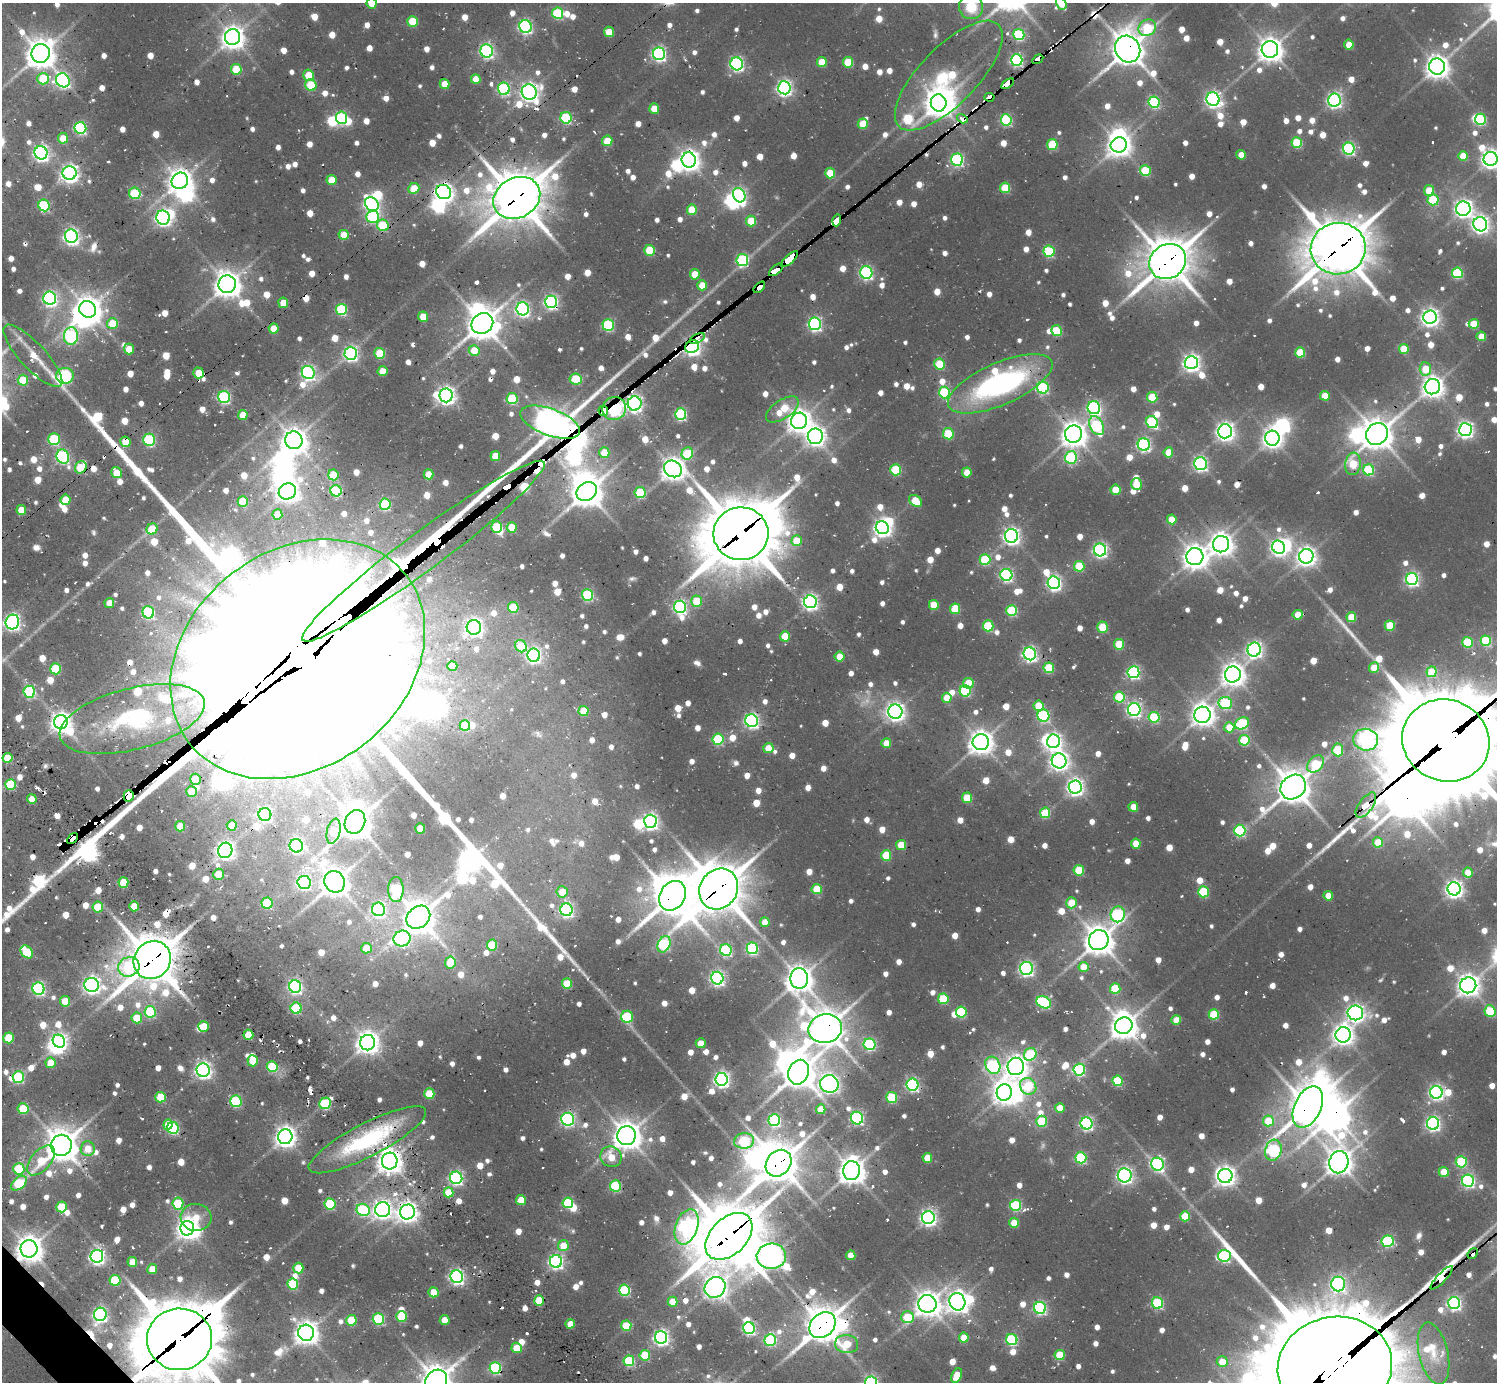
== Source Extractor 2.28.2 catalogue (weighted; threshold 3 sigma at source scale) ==
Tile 7 of 4 x 4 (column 3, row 2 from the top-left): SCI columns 3054-4548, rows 2912-4291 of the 6309 x 6286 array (HDU 1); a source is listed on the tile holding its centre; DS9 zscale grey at full resolution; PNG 1499 x 1384 px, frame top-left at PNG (2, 3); each listed source drawn as its Kron ellipse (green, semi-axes under 4 px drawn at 4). Shown black and unused: <1% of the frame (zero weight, under 2 of 3 exposures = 12% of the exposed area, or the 3 px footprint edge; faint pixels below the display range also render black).
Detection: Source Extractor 2.28.2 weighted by HDU 2 'WHT'; one run over the whole footprint, this tile lists its part. Background 0.0933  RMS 0.01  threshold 0.0457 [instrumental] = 3 sigma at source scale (4.5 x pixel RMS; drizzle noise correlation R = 1.50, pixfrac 1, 0.05/0.05 arcsec/px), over >= 5 px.
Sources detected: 1350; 10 too faint to see at this stretch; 42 inside a brighter object's white glare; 32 cosmic-ray / hot-pixel residue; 3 long thin detections or spike segments (spike, bleed or trail) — neither listed nor drawn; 24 inside a brighter listed object's ellipse — not listed separately; of the other 1239, all 500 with FLUX_AUTO >= 19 (the completeness limit of this list) listed and drawn (739 fainter detections not listed), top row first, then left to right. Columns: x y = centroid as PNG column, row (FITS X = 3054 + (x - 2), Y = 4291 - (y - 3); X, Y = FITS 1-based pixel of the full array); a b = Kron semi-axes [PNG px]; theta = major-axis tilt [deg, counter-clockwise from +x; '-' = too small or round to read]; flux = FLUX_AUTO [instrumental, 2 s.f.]
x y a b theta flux
372 3 5 5 - 26
1061 3 7 5 -60 29
971 7 12 12 - 28
558 13 6 5 - 94
412 21 5 5 - 41
525 26 6 6 - 220
1147 28 9 7 29 60
609 32 5 5 - 25
1019 35 5 5 - 110
233 37 8 7 - 1000
1349 45 5 4 - 23
1128 49 14 12 -57 2000
1270 49 8 8 - 1100
487 51 6 6 - 250
41 53 9 9 - 1600
659 54 6 6 - 270
1038 59 6 3 33 170
1017 60 6 5 - 180
822 62 5 5 - 30
848 62 5 5 - 49
737 64 6 6 - 240
1437 66 8 8 - 960
236 69 5 5 - 46
309 75 5 5 - 36
949 76 71 28 46 110
43 79 6 5 - 49
476 79 5 5 - 19
63 80 7 6 - 270
444 84 5 5 - 22
1007 84 7 4 34 280
311 85 6 5 - 47
784 88 6 6 - 340
504 89 6 6 - 160
529 92 8 7 - 550
989 97 5 4 - 540
1213 99 7 6 - 370
1334 100 6 6 - 330
1154 102 6 5 - 120
939 103 8 8 - 1300
654 109 5 5 - 26
341 118 6 5 - 120
566 118 6 5 - 110
962 119 5 3 - 280
1481 119 6 5 - 83
1006 120 6 5 - 120
863 124 5 5 - 32
80 128 6 5 - 160
63 138 5 5 - 22
607 141 5 5 - 38
1297 143 5 5 - 71
1052 145 5 5 - 57
1119 145 8 7 - 890
1349 149 6 6 - 190
41 153 7 6 - 370
1241 155 5 4 - 19
1463 156 5 5 - 30
1491 159 7 7 - 650
689 160 7 7 - 760
957 160 6 6 - 170
1145 171 5 5 - 56
70 173 7 7 - 530
830 173 5 5 - 42
331 180 5 5 - 30
180 181 8 8 - 1000
414 188 5 5 - 25
1005 188 5 5 - 52
1429 190 5 5 - 27
443 192 7 7 - 530
135 193 6 5 - 66
739 195 7 6 - 260
517 198 24 20 30 3900
1433 200 5 5 - 72
372 204 7 6 - 360
44 205 6 5 - 97
1463 209 7 7 - 490
692 210 5 5 - 36
373 217 6 6 - 100
163 218 7 6 - 320
837 220 6 4 74 470
751 221 5 5 - 38
1480 224 7 7 - 480
383 225 6 5 - 64
344 235 5 5 - 20
71 236 7 6 - 400
1338 249 27 26 - 4200
650 250 5 5 - 53
1049 251 6 5 - 97
789 259 11 4 42 1200
742 260 6 6 - 150
1168 261 19 17 35 3100
776 270 8 4 40 1400
866 273 6 6 - 200
1457 273 5 5 - 92
695 274 5 5 - 27
227 284 9 8 - 1300
702 285 5 5 - 25
759 287 7 3 44 150
50 298 6 6 - 290
551 302 6 6 - 270
283 303 5 5 - 21
88 309 9 8 - 1300
341 309 6 5 - 110
523 309 6 6 - 250
423 317 5 5 - 24
1430 317 7 6 - 540
112 323 5 5 - 32
482 323 11 10 - 1900
815 324 6 6 - 240
1474 324 5 5 - 39
608 325 6 5 - 130
274 328 5 5 - 23
1057 331 5 5 - 51
71 336 9 7 86 160
1481 336 5 5 - 21
697 338 8 3 24 64
692 347 7 6 - 480
129 349 5 5 - 23
1404 349 5 5 - 32
474 350 5 5 - 25
1300 352 5 5 - 43
351 353 6 6 - 290
380 353 5 5 - 58
33 356 41 13 -47 29
1191 363 6 6 - 490
940 364 5 5 - 51
1425 369 7 5 -83 31
382 371 5 5 - 23
308 372 7 6 - 290
198 373 5 5 - 22
65 376 9 8 - 190
576 379 6 5 - 64
23 380 5 5 - 42
1000 384 56 21 23 240
1432 387 7 7 - 810
1043 388 6 6 - 150
945 392 6 5 - 110
446 395 7 6 - 490
1325 396 5 5 - 24
224 397 6 6 - 160
1152 397 5 5 - 48
512 399 5 5 - 82
635 404 7 7 - 400
614 408 12 11 - 640
1094 408 6 6 - 210
782 409 19 9 34 35
603 411 5 4 - 1700
681 414 6 5 - 150
243 415 5 5 - 23
799 421 8 8 - 950
550 422 31 13 -20 1900
1152 422 6 5 - 110
1097 426 10 6 -62 120
1465 430 6 6 - 380
1225 431 7 7 - 550
948 434 5 5 - 56
1073 434 9 8 - 1100
1377 434 11 10 - 1600
815 436 8 7 - 620
1272 438 7 7 - 700
54 439 6 5 - 95
149 440 6 6 - 120
294 440 9 8 - 1300
125 442 5 5 - 32
1144 445 6 6 - 240
1168 452 5 5 - 28
604 453 5 5 - 31
687 453 6 5 - 55
495 456 5 5 - 27
63 457 7 6 - 190
1071 457 6 6 - 120
1201 464 6 6 - 250
1353 464 11 8 83 40
81 467 6 5 - 43
673 469 9 8 - 1000
896 470 5 5 - 69
1368 470 5 5 - 92
967 472 5 5 - 23
116 473 6 5 - 25
428 474 5 5 - 24
333 475 5 5 - 43
1136 484 6 5 - 25
1115 490 5 5 - 29
287 491 9 8 - 740
336 491 6 5 - 110
587 491 11 9 33 1800
640 493 5 5 - 62
66 500 5 5 - 28
243 501 5 5 - 41
915 501 7 5 -39 35
385 504 5 5 - 97
21 510 5 5 - 23
277 514 5 5 - 22
1172 519 5 5 - 26
497 527 6 5 - 55
512 527 5 5 - 31
882 528 7 6 - 480
152 529 6 5 - 40
741 534 27 26 - 6200
1011 536 7 6 - 450
797 541 5 5 - 34
1221 544 8 8 - 950
1279 547 7 6 - 350
1100 550 6 6 - 270
423 551 150 19 36 11000
1306 556 7 7 - 650
1195 557 8 8 - 1100
985 560 5 5 - 72
1079 566 5 5 - 48
1006 575 6 6 - 200
1412 579 6 6 - 260
1054 583 6 6 - 310
587 595 6 5 - 110
697 601 5 5 - 43
810 602 6 6 - 350
109 603 5 5 - 19
934 605 5 5 - 32
513 607 5 5 - 49
680 607 6 6 - 220
955 609 5 5 - 44
1012 610 5 5 - 81
148 612 6 6 - 140
1298 615 5 5 - 25
1351 617 5 5 - 36
12 622 7 6 - 360
988 626 5 5 - 70
1390 626 5 5 - 37
474 627 7 7 - 460
1103 627 5 5 - 42
785 636 5 5 - 33
1486 641 5 5 - 73
1467 642 5 5 - 62
1119 644 5 5 - 48
521 646 6 5 - 41
1254 650 7 6 - 370
1030 654 6 6 - 310
534 655 6 6 - 290
840 657 5 5 - 22
298 659 137 108 37 180000
452 666 5 5 - 30
1049 668 5 5 - 53
1374 668 5 5 - 27
56 669 5 5 - 56
1133 672 6 6 - 200
1432 672 5 5 - 40
1233 674 8 8 - 940
968 683 5 5 - 37
965 691 5 5 - 94
29 692 6 5 - 120
1119 697 5 5 - 69
947 698 5 5 - 23
1225 703 7 6 - 100
1039 706 5 5 - 34
1134 709 6 6 - 300
584 711 5 5 - 30
895 712 7 7 - 590
1202 715 8 8 - 860
1043 716 6 6 - 150
1154 717 5 5 - 84
132 719 74 30 14 160
752 721 6 6 - 290
61 722 7 7 - 710
1242 723 7 5 29 95
465 725 5 5 - 44
1229 727 5 5 - 24
718 739 5 5 - 88
1244 740 5 5 - 67
1366 740 12 11 - 320
1446 740 44 40 -23 22000
1053 741 7 6 - 410
981 742 8 8 - 1100
886 743 5 5 - 19
768 748 5 5 - 23
1338 750 6 5 - 49
7 758 5 5 - 37
1059 761 7 7 - 560
1315 764 10 7 50 54
196 779 5 5 - 39
11 784 5 5 - 63
1075 787 7 6 - 430
1293 787 13 11 42 2000
191 792 5 5 - 34
129 796 5 5 - 2100
967 798 5 5 - 43
32 799 5 4 - 21
1366 805 15 7 54 680
1133 807 5 4 - 21
1045 813 5 5 - 57
265 814 6 6 - 190
650 821 6 6 - 370
355 822 12 10 67 2000
232 825 5 5 - 24
180 826 5 5 - 23
420 828 5 5 - 20
334 831 13 6 77 43
1240 831 6 5 - 130
72 838 6 4 46 1900
1378 842 5 5 - 31
1136 843 5 5 - 27
901 845 5 5 - 30
296 846 7 6 - 240
225 850 8 7 - 560
886 855 5 5 - 49
1079 870 5 5 - 50
1468 872 5 5 - 22
218 874 5 5 - 25
123 882 5 5 - 42
304 882 6 6 - 210
334 882 11 10 - 1500
719 889 21 18 56 3800
817 889 5 5 - 43
1454 889 6 6 - 500
396 890 12 7 -89 110
562 892 5 5 - 23
1203 892 5 5 - 71
672 896 16 12 56 3000
1328 896 5 4 - 20
267 903 5 5 - 66
1071 903 5 5 - 31
134 906 5 5 - 30
98 907 5 5 - 45
378 909 7 6 - 280
566 910 6 6 - 280
1118 914 8 7 - 170
418 917 13 10 42 1900
765 922 5 5 - 19
402 939 8 8 - 210
1099 940 10 9 - 1600
664 944 8 6 64 130
492 945 5 5 - 55
366 948 5 5 - 30
752 948 6 5 - 160
726 950 6 6 - 150
27 952 7 5 -50 60
152 960 20 18 51 3900
450 963 6 5 - 36
129 967 11 9 20 63
1083 967 5 5 - 23
1026 968 6 6 - 250
717 978 6 6 - 290
799 979 10 9 - 1300
567 984 5 5 - 42
92 985 7 7 - 450
1468 985 8 8 - 890
295 987 6 6 - 240
1115 988 5 5 - 49
38 989 6 6 - 210
943 999 5 5 - 58
65 1001 5 5 - 21
1044 1002 7 5 -24 150
296 1008 5 5 - 69
1490 1011 6 5 - 44
150 1012 6 5 - 88
961 1012 5 5 - 79
1355 1013 8 7 - 470
1214 1014 5 5 - 55
627 1017 6 6 - 82
137 1018 5 5 - 30
1176 1020 5 5 - 24
203 1026 5 5 - 31
1124 1026 9 8 - 1300
825 1029 17 14 12 2400
248 1035 5 5 - 35
1343 1035 8 7 - 770
9 1038 5 5 - 53
59 1041 7 6 - 310
367 1043 8 7 - 900
701 1043 5 5 - 21
870 1044 6 6 - 130
1030 1054 6 6 - 82
253 1061 5 5 - 30
50 1063 5 5 - 26
993 1065 9 7 -64 160
1016 1066 8 8 - 790
272 1067 5 5 - 68
203 1070 7 6 - 450
1079 1070 6 6 - 130
799 1072 12 10 68 1800
18 1077 6 5 - 110
722 1079 6 6 - 360
1118 1081 5 5 - 62
829 1084 9 8 - 580
913 1085 6 6 - 200
1028 1086 9 7 -48 56
1004 1092 8 7 - 960
1436 1092 6 6 - 310
429 1094 5 5 - 48
161 1097 5 5 - 46
892 1098 6 5 - 60
236 1101 6 5 - 110
325 1103 6 5 - 92
1308 1107 22 13 65 2300
1060 1108 5 5 - 19
23 1109 5 5 - 44
821 1109 5 5 - 24
857 1118 6 6 - 150
568 1119 6 6 - 220
774 1120 6 6 - 160
1042 1121 5 5 - 64
1268 1121 5 5 - 34
1086 1123 6 6 - 230
1433 1123 6 6 - 280
168 1124 5 4 - 20
173 1128 6 6 - 140
627 1136 9 9 - 1400
285 1137 7 7 - 780
367 1140 65 16 27 130
744 1141 10 8 5 95
61 1145 11 10 - 2100
88 1149 7 7 - 19
1273 1150 10 8 74 190
611 1157 11 10 - 27
927 1158 5 5 - 28
1081 1158 5 5 - 110
41 1160 18 10 49 31
390 1161 8 7 - 1100
1339 1162 11 9 77 1300
1461 1162 5 5 - 85
779 1163 14 12 49 2400
1157 1164 6 6 - 230
19 1169 6 5 - 65
852 1171 9 8 - 1200
1444 1172 5 5 - 28
1125 1175 7 7 - 330
1225 1176 7 7 - 690
456 1178 6 6 - 220
1468 1181 6 6 - 220
19 1183 9 5 42 77
615 1186 5 5 - 91
448 1192 5 5 - 30
521 1200 5 5 - 24
568 1203 5 5 - 74
178 1204 6 5 - 60
330 1204 5 5 - 75
1015 1205 5 5 - 110
61 1207 5 5 - 48
363 1210 7 6 - 130
383 1210 7 7 - 570
407 1212 7 7 - 710
1185 1216 5 5 - 40
196 1217 15 13 -7 24
928 1218 6 6 - 390
1014 1223 5 5 - 22
687 1227 18 11 71 410
187 1228 7 7 - 880
729 1236 28 18 44 6000
1388 1241 6 5 - 130
563 1246 5 5 - 22
29 1249 8 8 - 1300
1473 1253 6 3 50 48
851 1255 5 4 - 21
97 1256 6 6 - 360
771 1256 15 12 3 930
1224 1256 6 6 - 160
556 1261 6 6 - 300
132 1262 5 5 - 22
298 1268 5 5 - 33
152 1269 5 5 - 21
457 1277 6 6 - 330
1442 1278 15 4 47 1000
115 1280 5 5 - 64
293 1284 5 5 - 80
1338 1284 7 7 - 290
715 1287 11 10 - 890
625 1290 5 5 - 110
433 1292 5 5 - 22
539 1300 5 5 - 36
672 1302 5 5 - 24
957 1302 9 8 - 740
1157 1303 5 5 - 110
1454 1303 6 6 - 270
927 1304 9 9 - 1100
1040 1308 6 6 - 180
100 1314 6 6 - 320
401 1316 5 5 - 50
907 1317 6 6 - 53
378 1319 6 5 - 110
351 1320 5 5 - 53
445 1320 5 5 - 22
570 1324 4 4 - 20
823 1325 14 11 44 2100
626 1326 5 5 - 42
749 1328 6 6 - 200
306 1333 8 8 - 1000
661 1337 6 6 - 370
964 1338 5 5 - 27
179 1339 32 30 6 8200
770 1340 6 6 - 130
1012 1340 5 5 - 120
847 1344 11 9 -7 37
517 1348 5 5 - 29
1433 1354 31 14 -77 27
645 1355 5 5 - 47
1060 1355 5 5 - 46
629 1361 5 5 - 68
1222 1362 5 5 - 22
1335 1367 57 50 10 38000
495 1368 6 5 - 140
957 1375 8 5 64 30
436 1381 12 10 44 1900
871 1382 6 6 - 260
Overlapping masked pixels (flux is a lower limit): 51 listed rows (the first 20) at x y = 1128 49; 1038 59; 1007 84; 529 92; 989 97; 962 119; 443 192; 517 198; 837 220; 383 225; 1338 249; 789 259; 1168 261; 776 270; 759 287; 697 338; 692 347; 198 373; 635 404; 614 408
Isophote crosses this tile's border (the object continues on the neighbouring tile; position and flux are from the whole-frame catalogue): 10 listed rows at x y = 372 3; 1061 3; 971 7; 1491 159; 298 659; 1446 740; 179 1339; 1335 1367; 436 1381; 871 1382